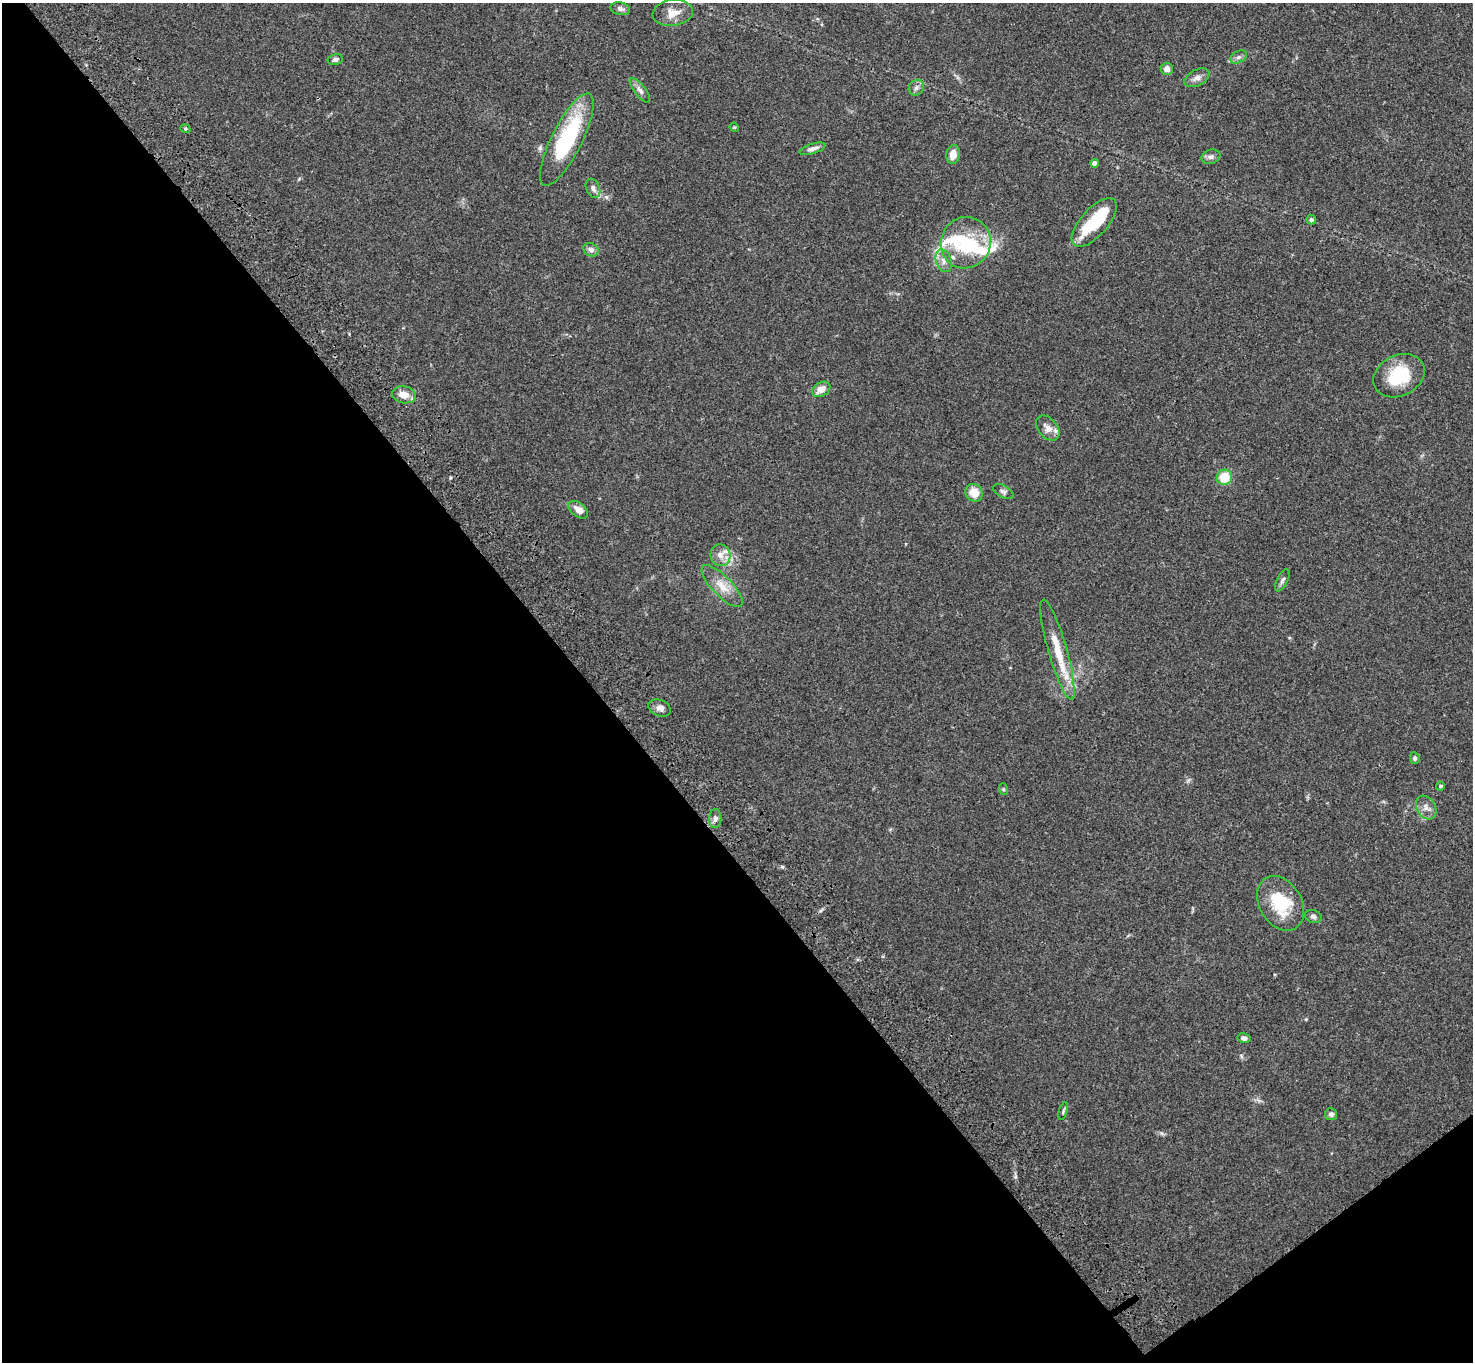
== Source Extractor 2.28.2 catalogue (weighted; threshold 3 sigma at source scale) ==
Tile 14 of 4 x 4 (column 2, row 4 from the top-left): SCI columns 1574-3044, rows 240-1599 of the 6091 x 6060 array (HDU 1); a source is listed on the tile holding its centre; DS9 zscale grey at full resolution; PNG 1475 x 1364 px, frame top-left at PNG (2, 3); each listed source drawn as its Kron ellipse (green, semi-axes under 4 px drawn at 4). Shown black and unused: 42% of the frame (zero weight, under 3 of 4 exposures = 6% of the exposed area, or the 3 px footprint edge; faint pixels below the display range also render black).
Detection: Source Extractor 2.28.2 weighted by HDU 2 'WHT'; one run over the whole footprint, this tile lists its part. Background 0.0792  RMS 0.0059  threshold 0.0263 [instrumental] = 3 sigma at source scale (4.5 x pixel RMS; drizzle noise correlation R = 1.50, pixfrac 1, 0.05/0.05 arcsec/px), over >= 5 px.
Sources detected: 51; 3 inside a brighter object's white glare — neither listed nor drawn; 4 inside a brighter listed object's ellipse — not listed separately; the other 44 listed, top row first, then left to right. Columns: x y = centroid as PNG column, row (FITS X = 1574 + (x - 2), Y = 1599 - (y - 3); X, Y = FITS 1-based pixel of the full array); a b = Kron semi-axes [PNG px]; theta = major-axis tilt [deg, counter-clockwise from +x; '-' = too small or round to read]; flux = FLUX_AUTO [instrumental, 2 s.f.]
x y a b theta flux
620 9 10 6 -12 2.2
673 13 20 13 7 7.1
1238 57 9 5 27 1.7
335 60 7 5 12 1.5
1167 69 6 6 - 3.2
1197 78 13 8 27 3.1
916 88 8 7 - 2
640 90 15 5 -51 2.6
734 127 5 3 - 0.55
185 129 5 4 - 0.82
567 139 51 15 63 54
812 149 13 5 17 2.6
953 154 9 6 82 5.6
1211 157 9 7 19 2.2
1094 163 4 4 - 3.2
593 188 10 6 -67 2.4
1311 220 5 4 - 1
1094 222 30 13 48 22
966 243 26 25 - 33
591 250 8 6 -29 2.6
944 261 12 7 -72 3.6
1399 376 27 20 27 25
821 389 10 7 32 4.8
404 395 12 8 -11 6.6
1048 428 14 9 -51 4.4
1224 477 8 7 - 13
1003 492 11 6 -28 1.6
974 493 9 8 - 8.6
578 510 11 7 -38 4.5
720 555 11 10 - 4.3
1282 580 12 5 64 1.8
722 586 27 10 -46 8.7
1057 650 52 9 -74 18
660 708 11 8 -22 2.9
1415 758 6 5 - 1.4
1440 786 4 4 - 0.62
1003 789 6 4 -72 0.71
1426 808 12 9 -58 3.7
715 818 9 6 87 2
1281 903 29 21 -59 26
1313 916 8 6 -22 1.7
1244 1038 7 4 -12 1.8
1063 1111 9 4 73 1
1331 1114 6 6 - 1.6